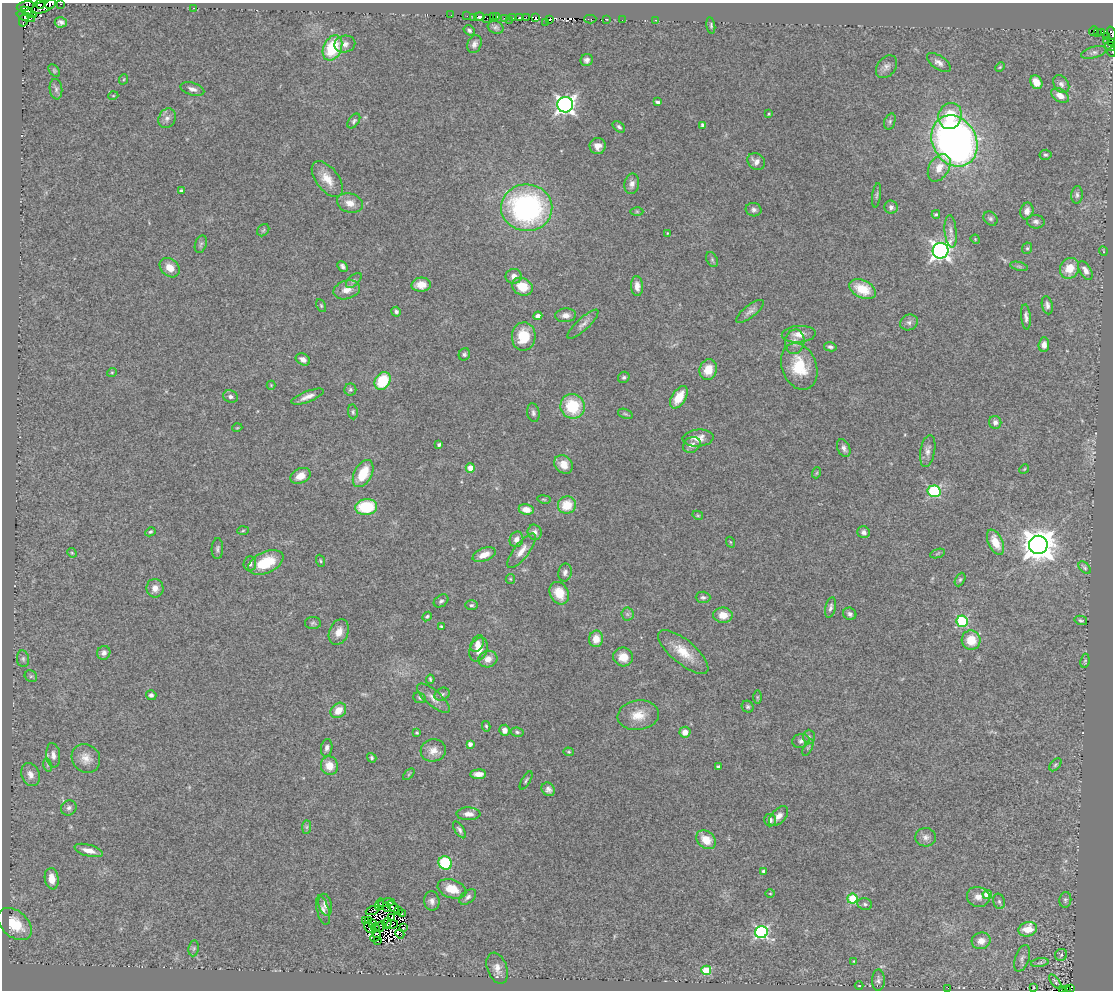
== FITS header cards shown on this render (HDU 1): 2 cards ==
NAXIS1  =                 1111
NAXIS2  =                  988

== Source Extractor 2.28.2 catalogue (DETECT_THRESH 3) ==
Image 1111 x 988 px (HDU 1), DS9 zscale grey, 1 PNG px = 1 image px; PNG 1115 x 992 px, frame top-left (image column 1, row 988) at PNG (2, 3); each listed source drawn as its Kron ellipse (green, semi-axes under 4 px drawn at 4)
Background 0.461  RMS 0.073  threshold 0.218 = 3 sigma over >= 5 px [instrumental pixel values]
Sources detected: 313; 15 with non-positive FLUX_AUTO (blend fragments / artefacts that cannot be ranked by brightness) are neither listed nor drawn; the other 298 listed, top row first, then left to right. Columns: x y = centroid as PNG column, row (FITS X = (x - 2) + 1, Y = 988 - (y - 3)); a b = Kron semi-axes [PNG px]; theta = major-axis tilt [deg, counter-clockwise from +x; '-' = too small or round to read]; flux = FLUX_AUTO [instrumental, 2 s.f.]
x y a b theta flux
40 4 5 2 - 40
51 4 6 3 27 140
60 4 3 2 - 22
26 6 9 4 12 360
43 7 13 5 21 390
194 8 3 2 - 150
29 12 8 4 -31 160
451 15 2 2 - 4.9
467 16 2 2 - 3.1
26 17 10 4 -23 230
473 17 3 2 - 65
479 17 5 4 - 280
493 17 4 2 - 22
497 17 3 2 - 120
520 17 4 3 - 59
526 17 3 2 - 10
487 18 3 2 - 22
513 18 3 2 - 5.7
535 18 4 2 - 28
504 19 2 2 - 2.5
549 19 2 2 - 70
590 19 6 2 1 40
606 19 3 2 - 2.8
24 20 7 2 73 150
509 20 3 2 - 14
622 20 2 2 - 4.3
656 20 4 3 - 4
61 22 6 5 - 18
546 22 3 2 - 9.1
711 25 8 4 -81 8.6
496 27 8 6 -18 12
469 30 6 4 -35 12
1094 31 5 2 - 28
1097 33 3 2 - 32
1102 33 3 2 - 11
1111 33 6 2 -75 200
1107 36 2 2 - 17
1107 41 2 2 - 3.3
1112 42 4 2 - 15
345 44 10 8 11 25
474 44 9 7 68 21
1110 46 5 2 - 1.1
332 48 13 9 66 230
1094 52 13 5 16 18
1112 52 5 2 - 5.2
587 60 6 6 - 17
939 62 13 6 -35 26
886 67 13 9 50 25
1000 67 5 3 - 5
54 71 7 5 -51 7.5
124 79 5 3 - 4.1
1036 82 7 5 -58 57
1061 84 9 7 -56 20
56 89 10 6 -83 15
192 89 12 6 -18 23
1060 95 9 6 -31 46
113 96 5 3 - 4.2
657 102 4 3 - 12
565 105 8 7 - 2200
769 114 3 2 - 5.2
950 116 13 11 69 160
167 118 10 8 62 25
354 121 8 5 53 11
890 121 8 5 72 12
703 125 4 4 - 23
619 127 7 4 -39 12
954 141 27 22 -60 2500
598 146 8 8 - 36
1045 155 6 5 - 8.3
756 161 9 7 -39 27
939 168 15 10 59 58
327 179 21 11 -52 78
632 184 10 7 80 25
181 191 4 3 - 7.1
877 195 12 3 82 9
1077 195 9 5 84 14
350 203 13 9 -17 49
891 207 7 6 - 16
527 208 25 23 -5 1100
754 210 8 6 -13 16
637 211 6 4 -1 7.1
1027 211 8 6 76 23
936 214 4 3 - 7.3
990 219 8 6 -45 11
1036 222 9 7 -4 16
263 230 7 5 45 8.2
951 231 16 6 -85 26
667 233 2 2 - 3.8
975 239 5 4 - 4.5
201 244 9 5 71 13
1027 248 6 5 - 7.8
940 251 8 7 - 2600
1103 251 4 3 - 3.4
712 259 8 5 -64 11
343 266 6 4 -48 13
1019 266 9 3 -13 8.2
170 268 11 8 -42 55
1070 268 11 9 64 89
1085 270 10 5 -59 27
514 276 8 7 - 27
354 280 9 5 42 12
421 285 9 7 4 53
637 286 10 6 -85 31
522 287 10 8 -27 100
863 289 14 9 -25 130
347 290 13 9 15 48
1047 305 9 5 -78 18
321 306 7 4 -64 6.8
750 311 17 6 38 23
396 312 5 4 - 13
566 315 10 7 3 28
538 316 4 4 - 23
1026 317 13 4 -85 17
909 322 9 7 25 19
583 324 20 6 43 27
799 334 17 8 3 47
524 336 14 12 87 140
795 342 12 9 79 35
1044 345 7 5 86 23
830 347 6 4 -12 11
464 354 6 5 - 9.6
303 359 7 5 -30 23
799 366 24 17 -69 180
708 369 10 8 70 79
112 372 5 3 - 4.5
624 377 6 5 - 9
383 381 9 7 59 190
271 385 4 4 - 4.3
350 389 6 6 - 10
230 397 7 6 - 15
307 397 17 5 21 33
679 397 12 7 58 100
573 406 12 12 - 220
353 412 7 5 -81 9.6
533 413 9 6 -80 14
625 414 8 4 -19 8.2
995 422 6 6 - 20
237 428 5 3 - 4
698 438 15 8 4 50
439 445 4 3 - 8.8
692 445 9 7 33 26
844 448 9 6 -65 19
928 451 16 7 79 28
564 464 10 8 -40 53
470 468 4 4 - 59
1024 469 5 4 - 4.9
816 473 5 3 - 5.5
363 474 15 8 61 150
300 476 10 7 25 52
934 491 6 6 - 550
544 499 7 3 -9 6
567 505 9 8 - 110
366 507 11 7 6 260
526 510 7 5 -9 55
698 515 5 4 - 5.7
243 531 6 4 3 6.1
150 532 5 4 - 7.3
535 532 8 7 - 25
864 532 6 6 - 20
516 539 8 6 66 31
730 542 5 3 - 4.3
996 542 13 7 -65 81
1038 545 9 9 - 9100
217 549 10 6 88 13
522 551 21 7 52 49
72 553 5 4 - 5.9
937 554 8 3 19 6.1
484 555 12 6 22 53
320 561 6 3 -71 5.9
266 562 19 10 25 180
250 564 7 6 - 17
1085 568 7 4 -46 8.6
565 572 9 6 78 19
510 579 5 4 - 5.7
960 580 7 4 63 8.7
155 588 9 8 - 36
559 593 12 9 -62 95
703 597 7 6 - 13
441 601 8 5 34 13
471 605 6 5 - 8.9
830 607 10 5 77 16
627 614 6 6 - 12
850 614 7 6 - 15
723 615 10 7 -2 56
427 617 5 4 - 8
1081 620 6 4 -13 8.4
962 621 6 5 - 490
313 623 8 6 1 11
442 627 4 3 - 8.3
339 632 13 9 67 48
596 639 8 7 - 57
971 640 9 9 - 99
477 644 9 6 62 25
479 649 12 8 68 54
683 652 31 12 -40 120
104 653 7 6 - 21
623 657 10 9 - 65
23 659 8 6 -82 11
488 659 9 8 - 37
1085 661 7 4 82 6.9
31 676 6 5 - 8.3
430 679 4 3 - 7
442 694 8 6 29 12
151 695 5 5 - 16
757 697 6 4 89 6.9
419 698 6 5 - 7.7
433 698 20 7 -40 37
748 707 6 5 - 9.3
338 710 8 7 - 65
638 715 21 15 8 87
486 726 5 3 - 6.2
505 730 5 5 - 31
517 732 6 4 -10 9.3
685 732 5 5 - 43
417 733 3 3 - 5.4
809 737 7 6 - 11
801 741 9 7 12 17
470 744 4 4 - 21
327 748 9 5 81 17
808 748 9 4 64 8.8
433 750 12 11 - 42
569 752 5 4 - 5.5
53 755 12 7 -83 26
86 758 15 13 -45 53
372 758 5 4 - 8.4
47 765 6 4 -72 8
1055 765 7 4 48 7.9
329 766 9 8 - 69
718 767 3 3 - 10
30 774 12 9 -68 35
409 774 7 3 45 6
478 774 8 5 5 34
526 780 10 4 59 8.7
548 789 7 6 - 19
69 808 8 7 - 17
469 814 12 6 -1 32
778 816 12 7 47 31
770 820 6 6 - 17
307 827 7 4 89 9.2
459 830 9 4 -58 15
926 837 10 9 - 22
706 840 11 8 -40 84
89 850 14 5 -15 52
445 863 7 6 - 300
763 871 4 3 - 10
52 879 11 7 -81 57
452 889 15 9 -19 87
770 893 5 3 - 4.9
987 895 5 4 - 83
468 897 10 6 40 16
978 897 11 10 - 39
852 899 5 5 - 260
1065 900 8 6 81 11
432 901 10 7 -85 22
999 901 8 6 -74 12
386 903 8 3 8 19
379 904 6 2 73 5.1
865 904 7 6 - 12
325 905 11 6 -78 22
387 907 5 2 - 8.9
393 907 7 3 -43 3.5
323 910 15 6 -74 23
373 910 7 2 22 5.2
398 910 3 2 - 5.1
402 914 3 2 - 12
391 917 3 2 - 0.14
365 920 3 2 - 5.5
368 921 4 2 - 2.6
372 923 3 2 - 2.9
387 923 5 3 - 0.92
15 924 19 13 -41 120
392 924 6 2 12 0.29
369 927 6 4 -63 9.5
380 927 5 2 - 0.88
376 928 4 3 - 25
403 928 3 2 - 27
1028 929 9 7 16 89
761 932 6 6 - 850
376 933 3 3 - 14
400 934 4 2 - 500
375 937 6 2 43 8.8
377 941 3 2 - 7
981 941 9 8 - 45
194 948 8 5 82 10
1061 955 6 6 - 11
1022 958 14 7 71 19
854 961 4 3 - 3.7
1040 963 9 4 9 9.7
497 968 16 10 -70 41
706 970 5 4 - 230
878 980 11 6 89 16
1055 982 8 3 -53 7
859 986 4 3 - 3.7
1033 987 3 2 - 4.4
948 988 3 2 - 4.1
1071 989 4 2 - 19
1062 990 3 2 - 14
1066 990 3 2 - 34
At the frame edge (FLAGS 8, measured only in part): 10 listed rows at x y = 51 4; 60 4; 26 6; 1111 33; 1112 42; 1110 46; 1112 52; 1071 989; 1062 990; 1066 990
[15 non-positive-flux detections neither listed nor drawn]